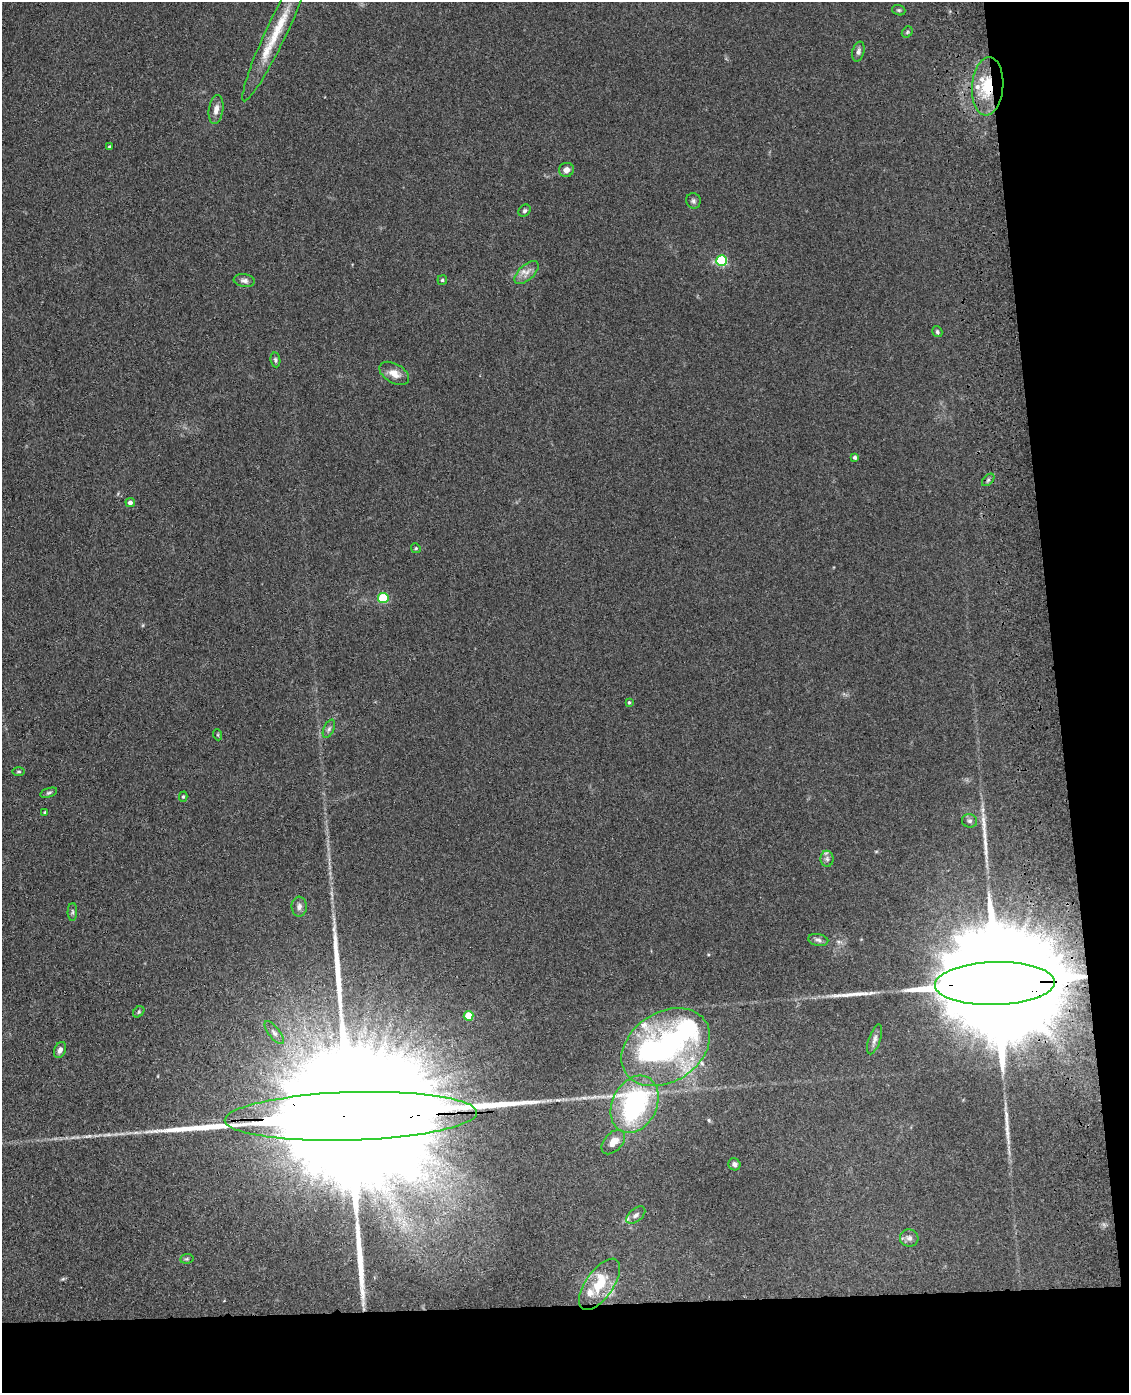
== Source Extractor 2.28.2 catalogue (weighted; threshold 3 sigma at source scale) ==
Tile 12 of 4 x 3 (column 4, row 3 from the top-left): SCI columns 3497-4623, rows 252-1642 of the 4740 x 4572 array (HDU 1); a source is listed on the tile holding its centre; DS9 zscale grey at full resolution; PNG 1131 x 1395 px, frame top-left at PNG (2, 2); each listed source drawn as its Kron ellipse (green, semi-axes under 4 px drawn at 4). Shown black and unused: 13% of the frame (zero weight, under 3 of 4 exposures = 6% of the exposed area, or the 3 px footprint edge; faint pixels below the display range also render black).
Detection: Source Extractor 2.28.2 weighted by HDU 2 'WHT'; one run over the whole footprint, this tile lists its part. Background 0.0882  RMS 0.0092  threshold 0.0414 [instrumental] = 3 sigma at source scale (4.5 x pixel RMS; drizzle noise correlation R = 1.50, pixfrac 1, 0.05/0.05 arcsec/px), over >= 5 px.
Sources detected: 60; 4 long thin detections or spike segments (spike, bleed or trail) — neither listed nor drawn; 7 inside a brighter listed object's ellipse — not listed separately; the other 49 listed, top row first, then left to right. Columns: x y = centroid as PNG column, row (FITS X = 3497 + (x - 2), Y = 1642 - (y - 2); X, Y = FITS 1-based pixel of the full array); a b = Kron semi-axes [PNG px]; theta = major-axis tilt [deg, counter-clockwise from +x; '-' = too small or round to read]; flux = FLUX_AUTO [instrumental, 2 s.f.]
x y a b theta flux
899 10 7 5 -19 1.5
277 30 78 10 65 38
907 32 6 5 - 1.3
858 51 10 6 75 3
988 86 29 15 85 38
216 109 14 7 81 6.7
109 147 3 2 - 1
566 170 7 7 - 5.1
693 201 8 7 - 2.3
525 211 7 5 44 1.8
722 261 5 5 - 67
527 272 15 7 43 6.6
442 280 4 4 - 1.2
244 281 11 6 -7 3.2
937 332 6 4 -58 1.6
275 360 7 5 -82 1.8
394 373 16 9 -31 9.2
855 457 4 3 - 2
988 480 7 4 45 1.9
130 503 5 4 - 3.2
416 548 5 4 - 1.1
383 598 5 5 - 55
629 702 4 3 - 1.1
329 729 10 5 65 2.6
218 735 5 3 - 0.82
19 772 6 3 0 1.1
49 793 9 4 18 1.7
183 797 5 4 - 1.3
45 812 4 3 - 1.2
969 821 7 6 - 2.5
827 859 8 6 -88 2.6
299 907 10 7 88 3.7
72 912 9 4 88 1.7
818 940 10 6 -10 2.9
995 983 60 21 2 69000
139 1012 6 4 43 1.5
469 1016 5 5 - 20
274 1033 14 5 -52 3.7
875 1039 15 6 71 4.1
666 1047 48 34 33 170
60 1050 8 5 66 4.1
635 1104 30 22 63 150
351 1116 126 24 2 170000
613 1142 14 9 48 9.6
734 1164 6 5 - 3.3
636 1215 11 6 40 3.4
909 1238 9 8 - 4
187 1259 7 5 7 1.4
599 1284 30 13 55 26
Overlapping masked pixels (flux is a lower limit): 3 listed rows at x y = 988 86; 995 983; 351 1116